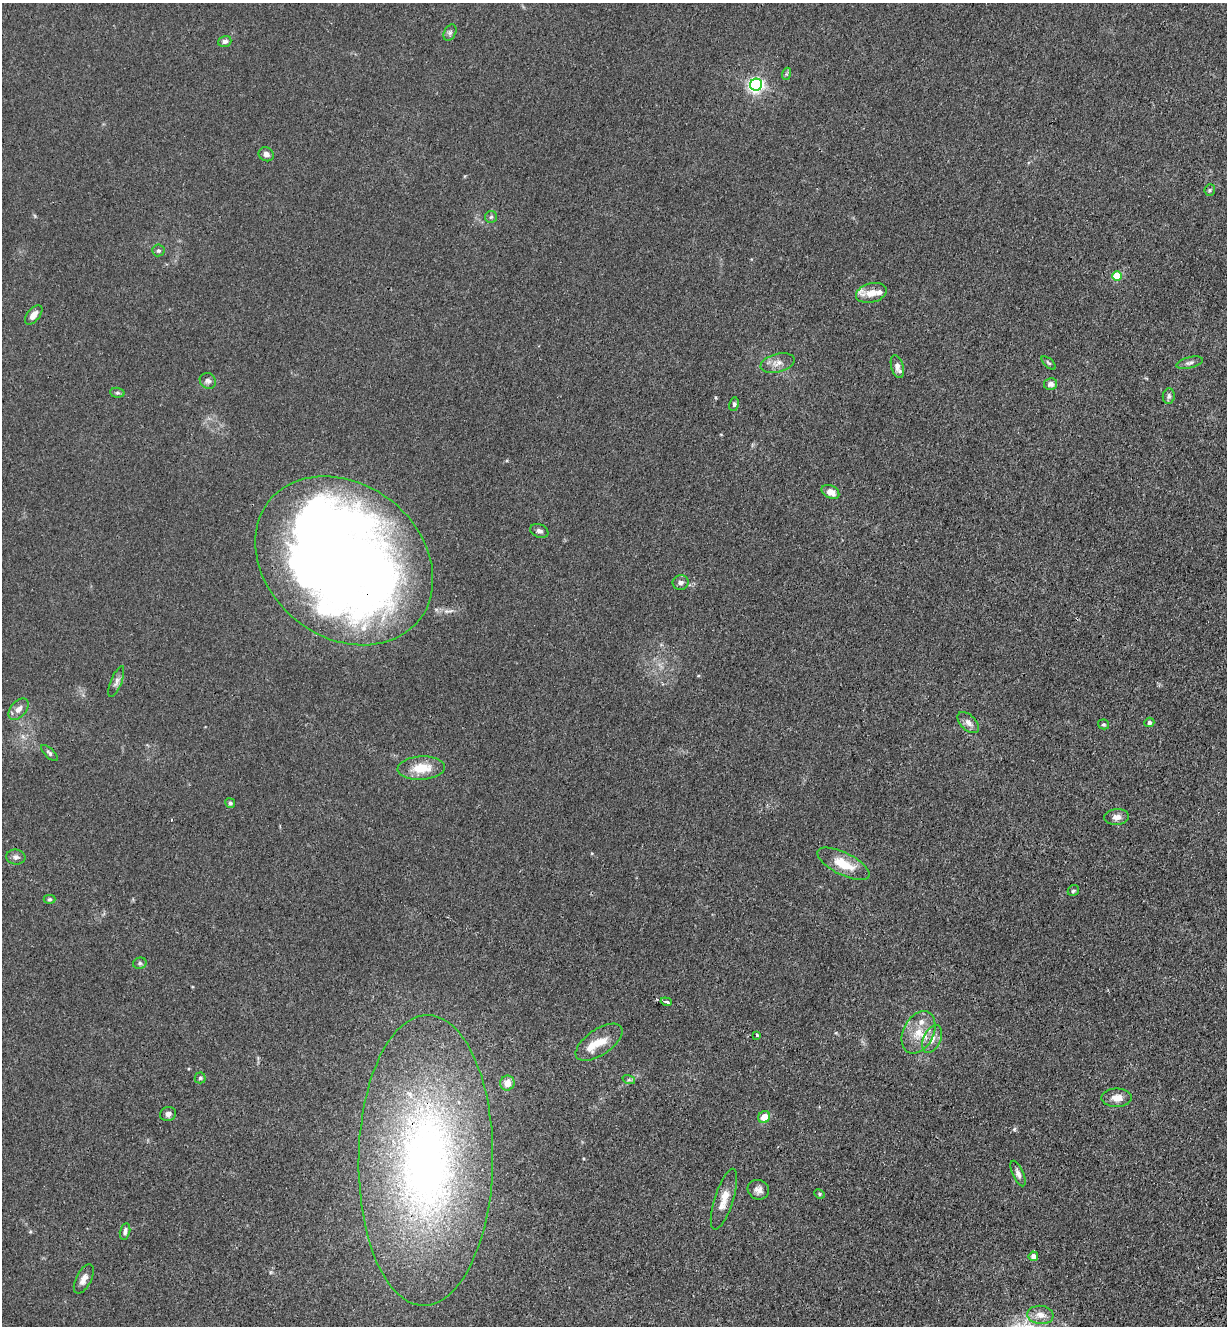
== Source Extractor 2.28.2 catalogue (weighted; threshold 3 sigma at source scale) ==
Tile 6 of 4 x 4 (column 2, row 2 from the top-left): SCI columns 1455-2679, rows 2683-4006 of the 5485 x 5364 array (HDU 1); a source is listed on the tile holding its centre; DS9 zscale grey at full resolution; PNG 1229 x 1328 px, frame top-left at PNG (2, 3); each listed source drawn as its Kron ellipse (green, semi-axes under 4 px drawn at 4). Shown black and unused: <1% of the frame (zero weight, under 3 of 4 exposures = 5% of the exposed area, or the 3 px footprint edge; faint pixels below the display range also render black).
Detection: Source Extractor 2.28.2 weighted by HDU 2 'WHT'; one run over the whole footprint, this tile lists its part. Background 0.0365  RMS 0.0045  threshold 0.0201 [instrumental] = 3 sigma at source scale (4.5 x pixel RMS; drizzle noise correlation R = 1.50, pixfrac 1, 0.05/0.05 arcsec/px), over >= 5 px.
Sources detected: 67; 3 inside a brighter object's white glare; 1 cosmic-ray / hot-pixel residue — neither listed nor drawn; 5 inside a brighter listed object's ellipse — not listed separately; the other 58 listed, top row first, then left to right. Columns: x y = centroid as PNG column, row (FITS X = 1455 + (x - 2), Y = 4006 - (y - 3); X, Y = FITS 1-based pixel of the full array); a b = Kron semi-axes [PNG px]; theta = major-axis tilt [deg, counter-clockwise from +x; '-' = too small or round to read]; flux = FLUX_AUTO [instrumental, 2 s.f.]
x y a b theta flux
450 33 9 5 63 1.1
225 41 7 5 18 1.6
786 74 6 4 71 0.64
756 85 6 6 - 120
266 154 8 6 -32 1.7
1210 190 6 5 - 0.75
491 217 6 6 - 0.81
158 250 6 6 - 0.9
1117 276 5 5 - 13
871 293 16 9 14 4.6
34 315 11 6 50 2.8
778 363 17 9 15 3.5
1048 363 9 4 -42 0.7
1190 363 13 5 13 1.5
897 367 12 6 -73 2.8
208 381 8 7 - 1.7
1051 384 7 6 - 2
117 393 7 5 -6 0.9
1169 396 7 6 - 1.2
734 404 7 4 80 0.88
830 492 9 6 -27 3.9
539 531 9 6 -23 1.5
344 561 96 76 -38 570
681 582 8 7 - 1.4
116 682 16 5 68 1.9
19 709 12 7 49 3
1149 722 5 4 - 1.2
968 723 13 7 -44 2.6
1104 724 5 5 - 0.63
49 753 10 4 -44 1
421 768 24 11 3 10
230 803 5 4 - 0.97
1117 817 12 8 6 2.7
16 857 9 7 -6 1.7
843 864 28 11 -26 11
1073 891 6 5 - 0.79
50 899 6 4 0 0.68
140 963 7 5 14 0.84
666 1002 5 3 - 3
919 1032 22 15 63 9.2
757 1035 4 3 - 2.2
932 1039 15 8 66 3.4
599 1042 27 13 34 8.6
200 1078 5 5 - 0.68
629 1080 6 4 -17 0.74
507 1083 7 7 - 4.5
1117 1098 15 9 0 4.3
168 1114 8 7 - 1.6
764 1117 6 5 - 5.7
426 1160 145 67 89 240
1018 1173 14 5 -66 1.8
758 1190 11 10 - 2.6
819 1194 5 4 - 0.63
724 1199 32 9 72 6.4
125 1231 8 5 78 1.7
1033 1256 5 4 - 2.9
84 1279 16 7 63 3.2
1040 1315 13 9 -6 3.8
Overlapping masked pixels (flux is a lower limit): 3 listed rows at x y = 344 561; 666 1002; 426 1160